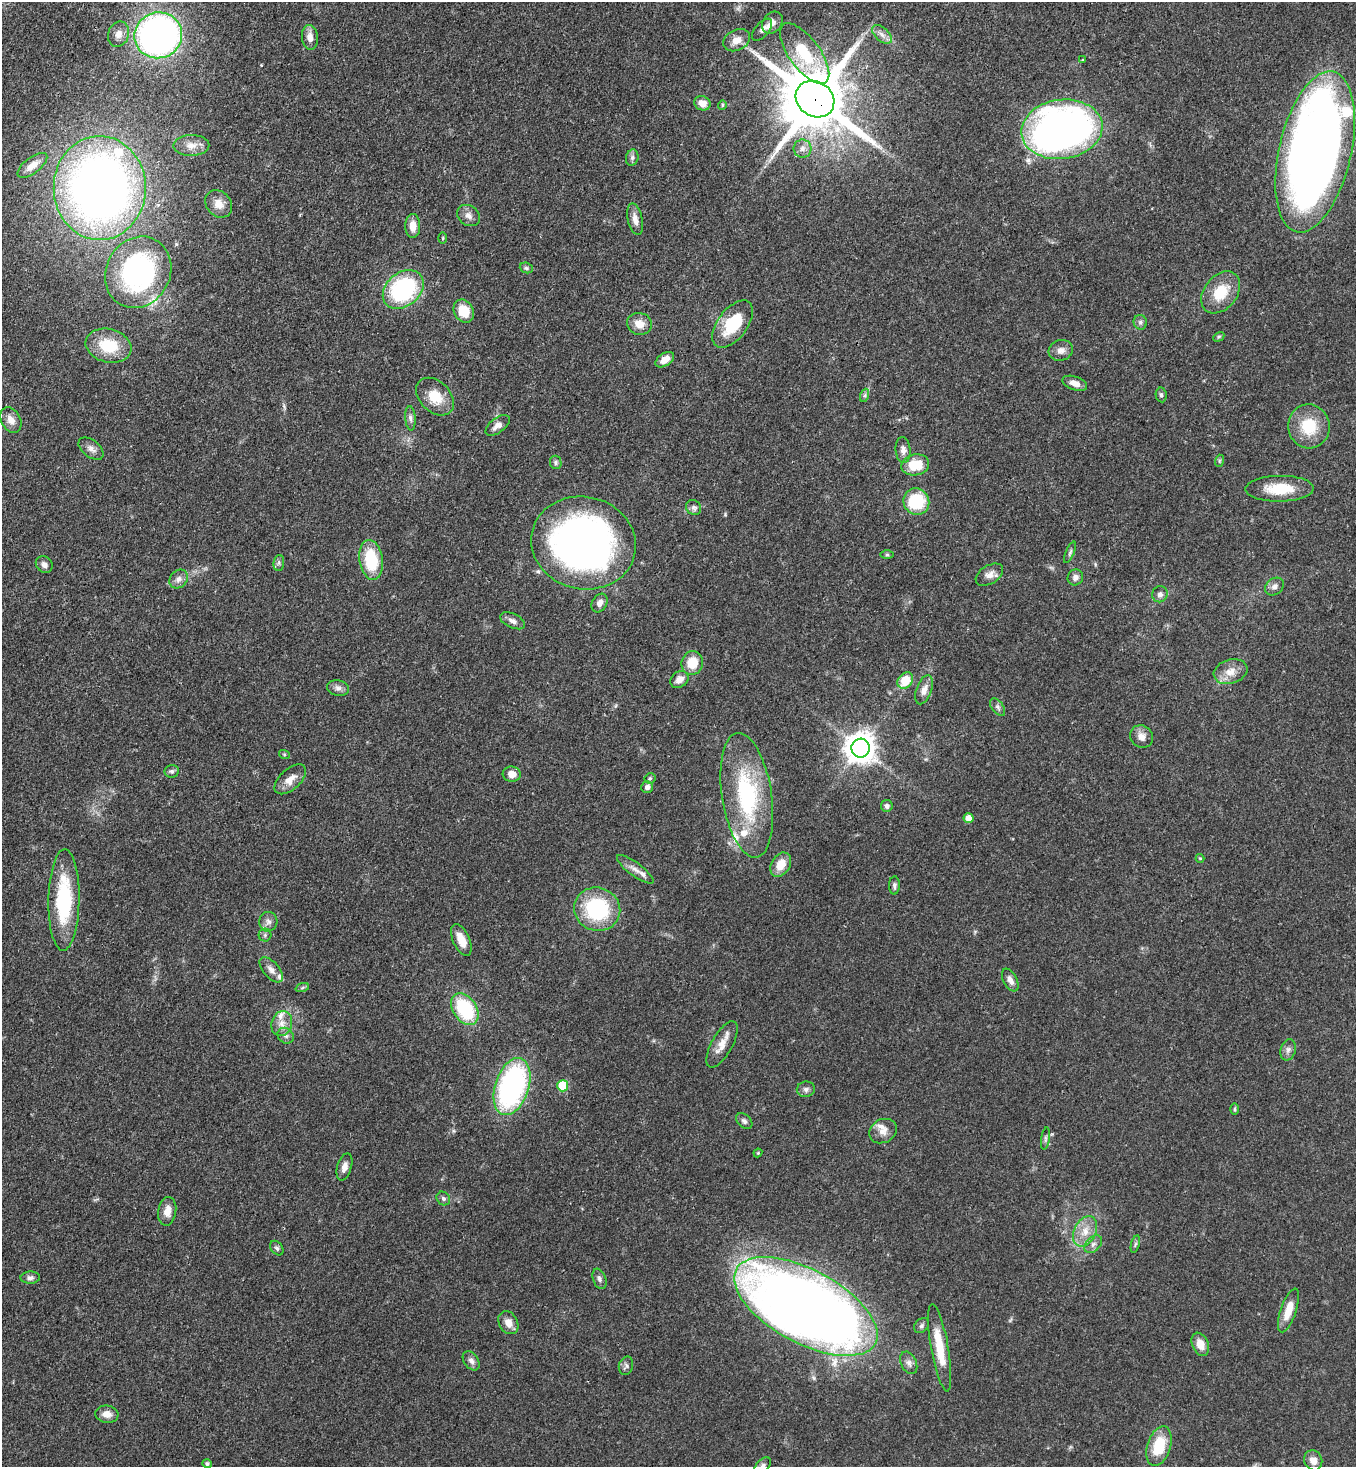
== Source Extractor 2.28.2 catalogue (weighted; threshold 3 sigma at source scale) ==
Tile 11 of 4 x 4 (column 3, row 3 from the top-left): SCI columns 3070-4423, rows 1525-2989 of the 6001 x 5979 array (HDU 1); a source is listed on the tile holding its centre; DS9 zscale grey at full resolution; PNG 1358 x 1469 px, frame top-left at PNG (2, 2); each listed source drawn as its Kron ellipse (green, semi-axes under 4 px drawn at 4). Shown black and unused: <1% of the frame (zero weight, under 3 of 4 exposures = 7% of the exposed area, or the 3 px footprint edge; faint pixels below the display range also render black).
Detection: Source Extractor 2.28.2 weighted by HDU 2 'WHT'; one run over the whole footprint, this tile lists its part. Background 0.0699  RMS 0.0036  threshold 0.0163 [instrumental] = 3 sigma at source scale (4.5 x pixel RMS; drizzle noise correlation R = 1.50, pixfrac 1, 0.05/0.05 arcsec/px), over >= 5 px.
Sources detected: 142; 1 too faint to see at this stretch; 1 inside a brighter object's white glare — neither listed nor drawn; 9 inside a brighter listed object's ellipse — not listed separately; the other 131 listed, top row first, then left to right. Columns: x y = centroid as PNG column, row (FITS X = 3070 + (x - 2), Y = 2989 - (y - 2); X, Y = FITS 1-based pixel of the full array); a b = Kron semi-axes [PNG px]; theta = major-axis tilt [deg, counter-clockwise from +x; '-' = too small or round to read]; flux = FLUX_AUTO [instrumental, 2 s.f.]
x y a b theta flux
772 23 12 9 52 2.2
762 30 13 7 50 1.6
118 34 13 10 70 2.8
882 34 12 6 -43 1.9
158 35 24 23 - 170
310 37 12 8 -85 2.9
737 40 14 10 27 3.6
805 54 36 15 -54 17
1083 60 3 3 - 0.38
815 99 20 17 -35 3400
702 103 8 7 - 4.1
722 105 5 4 - 0.49
1062 129 41 29 7 200
191 145 18 10 1 3.6
802 149 9 9 - 2
1315 152 82 36 77 410
632 158 8 6 76 1.1
32 165 18 8 37 3.9
100 188 52 46 -90 260
219 204 15 12 -50 4.1
468 215 12 10 -34 2.2
635 219 16 7 -77 2.6
413 226 12 7 90 3.8
443 238 5 3 - 0.37
526 268 7 5 -22 0.67
138 272 37 32 61 76
403 289 22 16 40 45
1221 292 23 16 51 11
464 311 12 9 -61 8.1
1140 322 7 6 - 0.98
639 324 12 11 - 3.9
733 324 27 14 53 16
1219 337 6 4 29 0.48
108 346 23 16 -14 13
1061 350 12 10 17 2.4
665 360 10 6 34 3.1
1075 383 13 6 -19 3.1
865 395 7 4 71 0.73
1161 395 7 5 -80 0.91
435 397 22 15 -44 8.5
410 418 12 5 -86 1.3
11 420 13 9 -60 3.3
498 425 14 7 38 2.2
1309 426 22 20 -81 13
91 449 14 8 -39 2.2
903 450 13 7 -85 2
1219 461 6 4 72 0.5
556 462 7 5 -78 0.76
915 465 14 10 10 9.2
1280 489 34 13 1 12
916 501 13 12 - 19
694 508 8 7 - 1.2
584 543 53 46 -12 180
1070 552 11 4 66 0.84
887 555 6 4 0 0.56
371 560 20 11 -81 17
279 563 8 5 83 0.84
44 565 9 7 -43 1.8
989 575 15 9 32 2.5
1075 577 8 7 - 1.9
179 579 10 8 48 2
1274 587 10 8 38 1.6
1160 594 8 7 - 1.5
600 603 10 7 59 2.2
513 621 13 7 -25 2
692 663 12 10 72 7.3
1231 672 17 12 17 4.6
679 679 10 7 40 2.7
905 680 9 7 49 8.4
338 688 11 8 -13 1.7
924 690 15 7 70 2.8
998 707 10 5 -54 1.1
1142 737 12 11 - 2.8
861 748 9 9 - 550
284 754 5 3 - 0.38
172 771 7 6 - 0.91
512 774 9 7 -6 3.2
650 778 5 5 - 0.5
290 779 19 10 43 3.9
647 787 6 6 - 1.1
747 795 63 25 -81 41
887 806 6 6 - 1.1
969 818 5 5 - 4.1
1200 858 4 4 - 0.39
781 865 13 9 57 5.5
635 869 22 6 -36 2.7
894 885 9 5 89 0.92
64 900 51 15 89 30
597 909 23 21 -20 31
268 922 10 9 - 1.8
265 935 6 6 - 0.8
461 940 17 8 -66 4.9
271 970 15 7 -49 2.2
1010 980 12 7 -63 2.2
302 988 7 4 19 0.54
465 1009 17 11 -57 27
282 1024 13 10 71 3.3
286 1036 8 7 - 1.4
722 1044 26 10 61 4.6
1288 1050 11 7 75 1.6
512 1086 29 17 71 82
563 1086 5 5 - 19
806 1089 9 8 - 1.3
1234 1109 6 4 90 0.52
744 1121 9 6 -42 1.2
883 1131 14 11 27 3.1
1045 1139 11 4 81 0.92
758 1153 4 4 - 0.36
344 1167 14 7 74 2.4
443 1198 7 6 - 0.92
167 1211 14 9 80 3.3
1085 1231 16 11 65 5.1
1093 1244 10 7 45 1.5
1135 1244 9 3 76 0.7
277 1248 8 5 -53 0.88
30 1278 9 6 2 1.3
599 1279 10 6 -69 1.3
806 1306 79 36 -28 520
1288 1310 23 7 71 6
508 1323 12 9 -60 3
921 1326 8 6 46 0.94
1200 1344 12 8 -66 4.2
940 1348 44 8 -80 12
471 1361 10 7 -55 1.6
909 1363 12 7 -66 1.8
626 1366 9 7 74 1.1
107 1414 11 8 -7 2.9
1159 1446 20 11 72 13
1313 1460 10 9 - 3
207 1464 5 4 - 0.81
763 1466 10 6 45 1.2
Overlapping masked pixels (flux is a lower limit): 1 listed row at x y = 815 99
Isophote crosses this tile's border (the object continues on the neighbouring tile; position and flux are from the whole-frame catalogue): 2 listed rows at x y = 1315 152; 763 1466